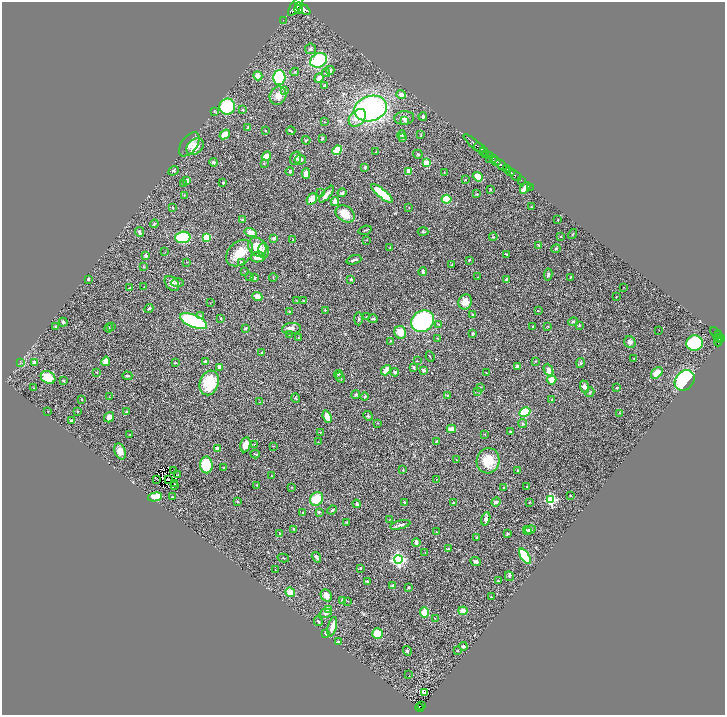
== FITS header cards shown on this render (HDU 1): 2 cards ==
NAXIS1  =                 1446
NAXIS2  =                 1425

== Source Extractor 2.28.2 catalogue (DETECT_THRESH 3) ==
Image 1446 x 1425 px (HDU 1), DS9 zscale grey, zoomed out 1/2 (1 PNG px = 2 x 2 image px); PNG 727 x 717 px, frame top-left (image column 2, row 1425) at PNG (2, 2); each listed source drawn as its Kron ellipse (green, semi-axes under 4 px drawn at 4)
Background 1.45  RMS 0.04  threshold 0.121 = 3 sigma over >= 5 px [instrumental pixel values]
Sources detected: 352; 29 cannot appear on this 1/2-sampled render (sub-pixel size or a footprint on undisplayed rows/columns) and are neither listed nor drawn; the other 323 listed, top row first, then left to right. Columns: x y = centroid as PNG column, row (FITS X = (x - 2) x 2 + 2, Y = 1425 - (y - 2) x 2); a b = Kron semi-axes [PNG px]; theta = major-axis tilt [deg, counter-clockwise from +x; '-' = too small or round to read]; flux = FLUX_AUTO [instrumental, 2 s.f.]
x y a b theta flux
296 6 11 5 57 7200
299 9 4 2 - 1900
303 9 8 4 -33 5800
283 20 2 1 - 30
311 49 5 5 - 17
319 60 9 7 27 460
330 70 4 4 - 17
295 72 4 2 - 5.1
326 73 4 3 - 12
258 76 5 4 - 63
279 77 7 6 - 460
319 78 5 3 - 51
325 86 4 2 - 14
284 91 3 2 - 4.9
401 95 5 4 - 39
278 96 9 8 - 61
227 106 8 8 - 440
371 108 16 12 16 1600
242 109 3 2 - 4.3
214 111 3 2 - 4.5
423 116 4 3 - 11
357 118 10 7 47 74
404 118 10 6 6 39
405 121 3 3 - 12
325 122 3 2 - 2.9
248 127 3 3 - 8.9
266 131 3 2 - 3.8
291 131 4 2 - 12
225 134 5 3 - 100
401 135 4 3 - 9
421 135 3 2 - 4.1
402 137 3 3 - 19
322 139 3 3 - 4.7
306 140 4 3 - 7
189 144 14 7 53 53
474 144 13 3 -41 2500
195 147 10 7 40 91
479 147 6 2 -35 1800
337 150 5 3 - 170
376 151 3 2 - 3.7
484 152 4 2 - 580
418 154 5 3 - 10
485 154 4 1 - 650
489 155 4 3 - 1900
266 156 5 4 - 76
295 158 7 5 69 34
493 158 3 2 - 510
300 160 6 4 11 23
490 160 3 2 - 260
496 161 5 3 - 1600
213 162 4 4 - 14
426 163 3 3 - 240
264 164 2 2 - 3.8
501 165 6 3 -42 3400
365 167 4 3 - 11
506 169 3 3 - 1000
174 171 5 4 - 8.9
290 171 4 4 - 12
510 171 5 2 - 1500
409 172 4 3 - 39
444 173 3 2 - 3.5
306 174 5 4 - 44
515 175 7 2 -41 540
478 177 5 4 - 110
465 179 2 2 - 5.7
187 180 3 3 - 34
521 180 2 2 - 92
223 183 2 2 - 11
184 184 3 2 - 8.6
531 187 2 1 - 36
525 188 6 3 48 88
491 189 3 2 - 4.2
321 192 2 2 - 3.6
342 193 4 3 - 21
382 193 14 4 -40 230
326 194 10 3 49 28
476 194 3 3 - 6.3
184 195 3 2 - 5.2
312 199 6 4 50 64
447 199 5 4 - 140
335 202 4 4 - 42
531 207 3 2 - 4.5
173 208 3 2 - 7.2
409 208 2 1 - 2.5
345 214 10 7 -34 110
243 220 3 3 - 10
558 220 2 2 - 4.8
154 224 4 2 - 5.8
365 230 7 2 16 8.4
140 232 5 3 - 20
423 232 5 3 - 8.5
251 233 6 4 -17 60
572 234 5 2 - 5.7
561 236 2 1 - 3.1
183 237 7 6 - 500
493 237 4 2 - 6.2
206 238 4 3 - 180
274 238 3 3 - 21
293 240 3 2 - 3.7
367 240 2 2 - 3.1
539 245 4 2 - 7.2
257 247 10 8 -48 150
390 247 3 2 - 4.1
556 249 5 3 - 7.3
264 251 8 5 -88 29
165 252 2 1 - 2.2
240 253 15 11 44 130
506 254 3 2 - 5.7
146 256 4 3 - 17
258 257 7 5 10 67
354 260 7 2 18 14
469 260 3 2 - 4.5
187 262 3 2 - 2.9
241 262 3 3 - 5.7
451 265 4 2 - 4.6
144 267 4 2 - 5.2
245 271 2 1 - 3.1
423 272 4 3 - 19
548 275 6 3 82 9.7
250 277 2 2 - 4.8
273 277 4 2 - 5.2
477 277 2 2 - 2.5
570 277 2 2 - 4.5
254 278 2 2 - 14
88 279 3 3 - 6.4
351 279 3 3 - 7.1
507 280 3 3 - 19
172 283 8 6 -48 43
177 283 7 3 -2 12
144 287 2 1 - 2.2
623 287 2 1 - 2.1
130 288 3 2 - 4.3
257 296 5 3 - 77
616 296 2 2 - 2.9
297 300 4 2 - 3.2
304 301 3 2 - 5.6
465 302 8 6 68 78
210 303 3 2 - 2.4
149 309 5 2 - 14
325 310 2 2 - 6.5
538 311 3 2 - 3
290 312 3 3 - 8.4
472 315 3 2 - 4.9
201 316 3 3 - 6
367 317 2 2 - 6
221 318 3 3 - 6.5
358 319 6 2 89 8.8
373 319 5 3 - 11
193 321 14 6 -23 860
423 321 12 10 32 1200
63 322 4 3 - 16
573 322 5 3 - 7.5
438 324 2 2 - 5.9
579 325 3 3 - 7.2
548 326 3 2 - 3.2
56 327 4 3 - 14
112 327 3 3 - 7.2
533 327 3 3 - 8.5
109 328 4 3 - 7
245 328 2 2 - 10
291 329 9 5 6 28
659 330 2 1 - 3.8
400 332 6 6 - 87
716 333 7 2 -45 410
289 334 2 1 - 2.4
473 334 2 2 - 5.8
718 335 2 1 - 180
717 337 2 1 - 110
298 338 4 3 - 6.8
437 338 2 1 - 4.8
722 338 2 2 - 620
719 339 2 2 - 330
391 341 3 2 - 4.7
718 341 6 4 89 870
630 342 6 5 - 26
695 343 8 7 - 480
262 353 4 3 - 6.4
430 356 5 1 - 4.7
634 358 2 1 - 3.2
106 361 5 4 - 62
205 361 4 3 - 11
417 361 3 2 - 3.6
536 361 3 2 - 3.9
34 362 3 3 - 26
20 363 3 2 - 4.2
175 363 4 2 - 6.4
580 363 5 3 - 8.6
517 366 4 3 - 21
219 367 4 3 - 18
414 367 3 2 - 11
386 370 6 3 50 74
424 370 4 3 - 15
548 370 7 4 -65 37
97 372 3 2 - 3.7
395 372 4 4 - 16
486 373 2 2 - 2.6
657 373 7 4 45 87
338 374 4 3 - 7.9
127 376 5 3 - 11
48 377 7 6 - 180
340 378 5 2 - 5.8
63 380 3 2 - 8.6
552 380 5 4 - 66
685 380 11 8 47 720
209 383 12 9 71 280
480 387 3 2 - 4.6
584 387 6 4 -68 31
33 388 2 2 - 5
617 388 3 2 - 8.2
478 391 3 2 - 5.2
590 392 5 3 - 13
356 394 5 2 - 11
447 395 3 3 - 5.6
109 397 3 2 - 2.8
365 397 4 3 - 10
296 398 5 3 - 7.6
81 399 3 2 - 3.7
552 400 4 3 - 5.8
259 402 2 2 - 2.8
48 411 2 2 - 2.9
77 411 2 2 - 3.5
126 411 2 2 - 7.2
525 412 6 4 28 210
620 413 4 3 - 5.9
368 416 5 3 - 10
109 417 5 5 - 36
327 417 6 3 -69 110
71 421 4 3 - 9.7
378 423 2 2 - 2.9
523 424 4 3 - 10
451 429 4 3 - 34
320 432 3 2 - 4.5
510 432 3 2 - 6
130 434 2 2 - 2.3
484 434 2 2 - 2.9
436 441 4 2 - 6.7
318 442 3 2 - 4.2
245 445 8 5 79 60
254 445 3 2 - 3.6
273 446 3 2 - 2.6
218 449 3 3 - 49
120 451 8 5 -68 68
255 454 4 2 - 5.7
456 460 2 1 - 3.4
488 461 13 11 78 150
206 465 8 6 -89 250
223 468 3 2 - 3.1
403 470 4 3 - 6.4
173 471 2 1 - 2.8
517 471 3 3 - 4
178 474 2 1 - 3.8
272 476 3 2 - 4.5
157 479 2 1 - 0.86
168 479 2 1 - 1.5
436 480 2 2 - 4
175 484 3 2 - 8.9
257 485 3 2 - 3.8
175 486 2 1 - 15
527 486 2 1 - 2.4
291 487 3 2 - 4
504 488 3 2 - 5.8
570 495 3 3 - 7.6
155 497 7 4 12 180
173 497 4 2 - 4.1
317 499 7 6 - 150
551 500 3 3 - 820
237 502 2 2 - 24
404 502 3 3 - 7.6
496 502 5 4 - 18
529 502 2 2 - 3.5
453 503 3 3 - 7.7
357 504 4 3 - 11
332 510 5 3 - 10
303 512 2 2 - 3.4
319 512 4 3 - 7.1
389 519 3 2 - 2.3
486 519 7 4 72 39
347 522 3 2 - 6.7
400 525 10 3 14 16
294 529 3 2 - 13
530 529 6 4 15 23
527 530 4 3 - 8.7
436 532 2 1 - 2.1
279 533 3 2 - 7.6
507 534 4 3 - 9.9
476 537 3 2 - 4.5
416 543 4 3 - 38
448 549 3 2 - 6.5
425 552 2 1 - 2
525 556 9 3 -56 310
316 557 5 2 - 21
283 558 6 2 -13 5.7
398 559 4 4 - 1600
476 562 5 4 - 22
360 568 3 2 - 6.7
275 569 2 1 - 2.3
509 576 5 3 - 11
367 581 4 3 - 8.9
498 581 3 2 - 8.8
393 586 3 3 - 16
409 587 3 2 - 7.8
290 592 5 4 - 78
326 595 6 5 - 49
491 597 3 2 - 4.2
343 600 4 3 - 29
348 601 3 2 - 3.2
328 610 3 2 - 150
463 611 4 3 - 50
424 612 5 4 - 100
325 613 6 4 13 29
435 618 2 1 - 3.6
318 621 5 2 - 9.8
332 627 10 4 76 66
326 634 3 2 - 47
377 634 5 5 - 120
338 641 3 3 - 9.2
463 646 4 3 - 12
407 651 5 4 - 13
457 651 3 2 - 4.1
409 675 2 1 - 7.4
424 692 3 2 - 15
422 706 2 1 - 31
420 708 4 2 - 200
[29 sub-pixel or undisplayed-footprint detections neither listed nor drawn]